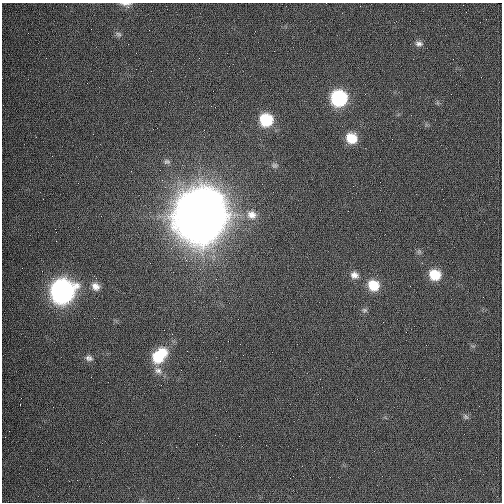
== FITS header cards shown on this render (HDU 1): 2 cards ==
NAXIS1  =                  500 / length of data axis 1
NAXIS2  =                  500 / length of data axis 2

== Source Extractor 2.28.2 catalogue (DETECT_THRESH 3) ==
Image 500 x 500 px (HDU 1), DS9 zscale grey, 1 PNG px = 1 image px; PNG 504 x 504 px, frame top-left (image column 1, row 500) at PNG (2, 3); no overlay
Background 1130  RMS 31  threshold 93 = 3 sigma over >= 5 px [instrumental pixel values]
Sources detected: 23; all 23 listed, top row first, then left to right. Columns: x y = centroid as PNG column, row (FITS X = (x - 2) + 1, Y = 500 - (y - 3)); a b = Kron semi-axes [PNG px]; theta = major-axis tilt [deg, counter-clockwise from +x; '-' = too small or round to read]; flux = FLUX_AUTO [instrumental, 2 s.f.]
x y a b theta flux
126 4 14 6 -5 8.2e+03
119 34 9 5 -27 5.0e+03
419 43 11 7 -6 8.2e+03
339 98 12 11 - 2.0e+05
266 120 12 11 - 8.6e+04
351 138 11 10 - 4.5e+04
167 162 9 7 -1 5.2e+03
275 165 8 7 - 5.9e+03
201 215 23 21 67 1.2e+07
252 215 14 12 -25 2.3e+04
354 275 11 9 -16 1.3e+04
435 275 11 10 - 5.3e+04
373 285 12 11 - 4.8e+04
95 286 11 9 -39 1.6e+04
62 291 14 13 - 8.6e+05
364 310 7 6 - 5.1e+03
162 352 14 11 -35 3.8e+04
89 358 10 7 -16 8.1e+03
158 358 13 12 - 5.9e+04
158 371 11 9 -27 1.3e+04
21 398 2 2 - 9.8e+02
357 399 3 2 - 1.8e+03
465 417 8 6 -41 4.6e+03
At the frame edge (FLAGS 8, measured only in part): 1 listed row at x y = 126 4